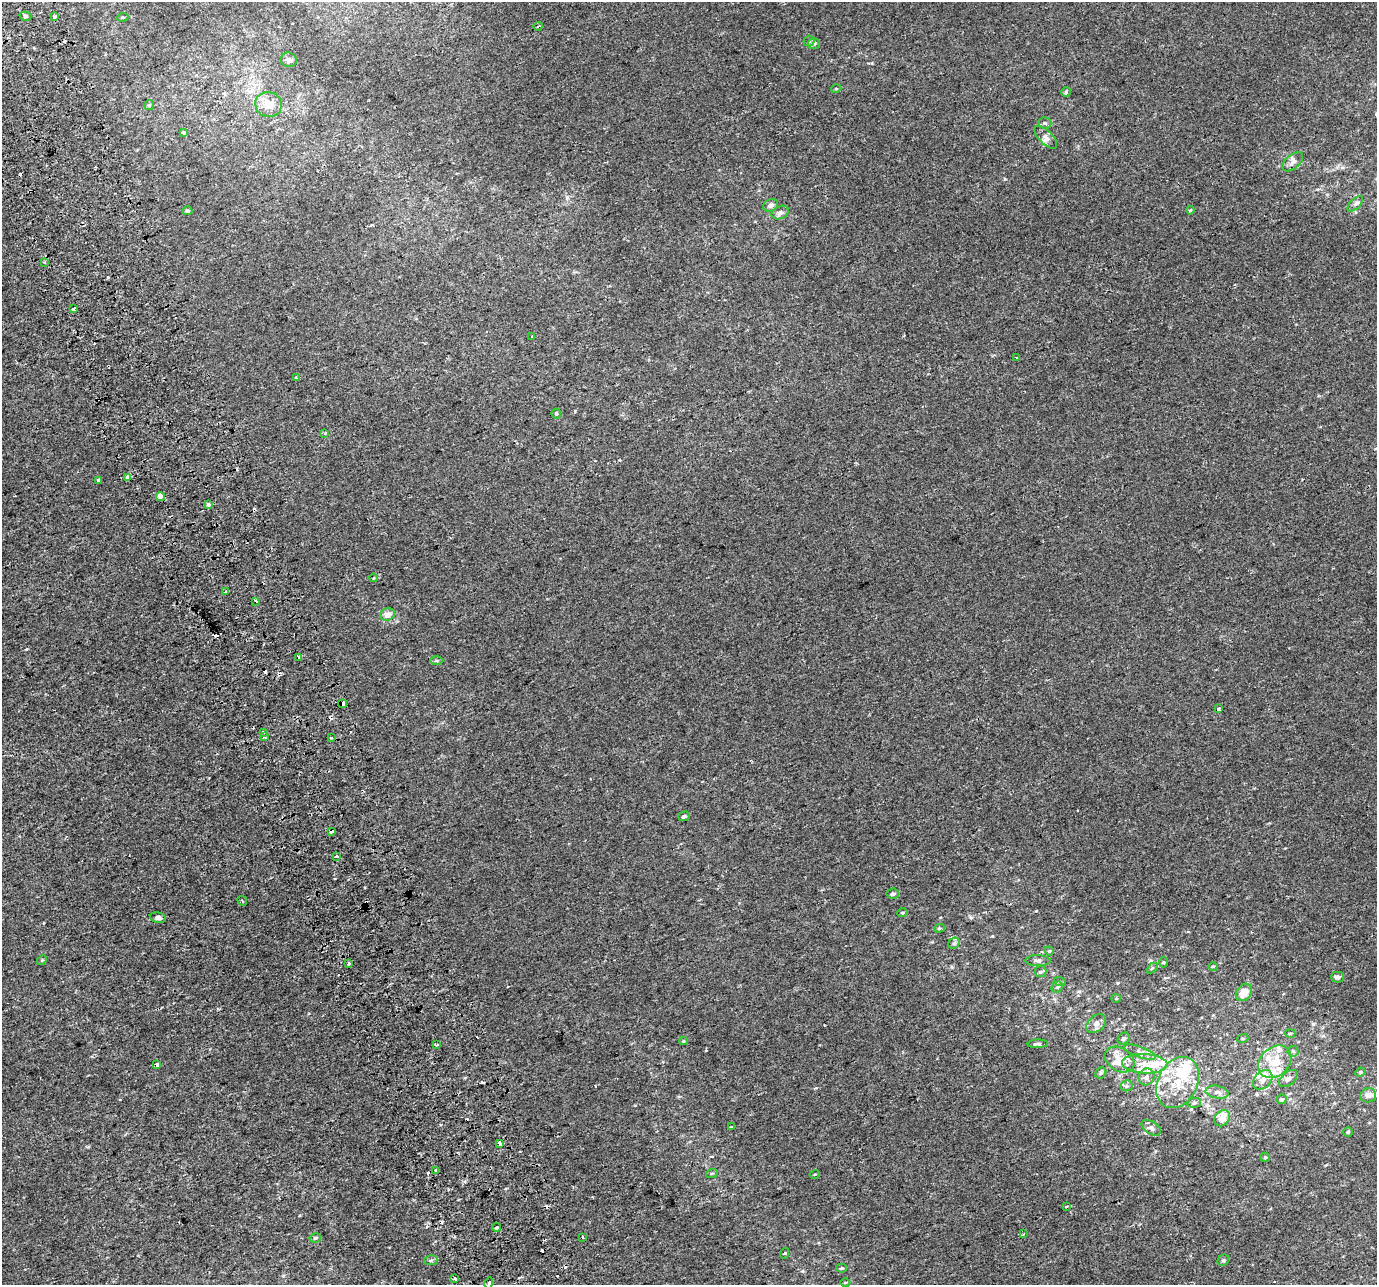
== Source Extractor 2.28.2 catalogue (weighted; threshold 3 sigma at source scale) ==
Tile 11 of 4 x 4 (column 3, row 3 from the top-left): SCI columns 2791-4165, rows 1427-2709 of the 5579 x 5364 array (HDU 1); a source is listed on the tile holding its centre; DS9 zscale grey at full resolution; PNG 1379 x 1287 px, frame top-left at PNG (2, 2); each listed source drawn as its Kron ellipse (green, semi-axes under 4 px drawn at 4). Shown black and unused: <1% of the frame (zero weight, under 2 of 3 exposures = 2% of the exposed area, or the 3 px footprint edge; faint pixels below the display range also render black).
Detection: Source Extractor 2.28.2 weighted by HDU 2 'WHT'; one run over the whole footprint, this tile lists its part. Background 0.0011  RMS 0.0028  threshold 0.0127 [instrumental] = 3 sigma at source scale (4.5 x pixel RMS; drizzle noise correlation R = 1.50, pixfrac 1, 0.0396/0.0396 arcsec/px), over >= 5 px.
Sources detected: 156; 1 inside a brighter object's white glare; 25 cosmic-ray / hot-pixel residue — neither listed nor drawn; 21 inside a brighter listed object's ellipse — not listed separately; the other 109 listed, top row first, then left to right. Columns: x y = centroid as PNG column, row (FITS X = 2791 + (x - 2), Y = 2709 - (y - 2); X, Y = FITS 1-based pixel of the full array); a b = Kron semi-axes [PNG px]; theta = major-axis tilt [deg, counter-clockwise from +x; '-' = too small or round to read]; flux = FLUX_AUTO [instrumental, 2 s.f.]
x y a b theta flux
25 16 6 4 -15 0.51
55 17 3 3 - 4.4
123 17 5 3 - 0.32
538 26 4 2 - 0.24
809 41 5 5 - 0.55
814 44 6 5 - 0.57
289 60 8 7 - 0.94
836 89 5 3 - 0.22
1066 92 5 5 - 0.38
149 105 5 5 - 0.39
268 105 13 12 - 3.5
1045 123 6 5 - 0.6
183 132 4 3 - 0.88
1046 137 15 6 -45 1.3
1293 162 12 7 40 1.2
1355 204 10 5 44 0.78
771 205 8 6 23 1.2
1190 210 4 4 - 0.26
187 211 5 4 - 0.46
780 213 9 6 24 1
44 262 4 2 - 0.24
74 309 4 3 - 4.1
532 336 3 2 - 0.32
1016 358 3 3 - 1.3
296 378 4 3 - 0.29
556 414 5 4 - 0.48
325 433 4 3 - 0.39
127 477 3 3 - 7.8
99 481 3 3 - 4.8
160 497 4 4 - 29
208 505 3 3 - 1.4
373 578 4 2 - 0.2
225 592 4 3 - 0.31
256 601 3 3 - 2.5
388 614 7 6 - 2
298 658 3 3 - 1.8
437 661 7 3 0 0.4
342 704 4 3 - 16
1218 709 3 3 - 2.2
263 732 3 3 - 1.9
265 736 3 3 - 3.1
331 737 3 3 - 0.52
684 816 6 4 16 0.61
332 831 3 3 - 2.4
336 856 3 3 - 2.8
893 894 6 5 - 0.63
242 901 5 2 - 0.23
902 913 5 4 - 0.36
158 918 8 5 -13 0.73
939 928 5 4 - 0.36
954 943 6 5 - 0.55
1049 951 4 4 - 0.33
42 960 5 4 - 0.31
1038 961 12 5 -1 0.96
1163 962 5 3 - 0.26
349 964 3 3 - 1.5
1213 966 5 3 - 0.26
1152 968 6 4 44 0.33
1041 972 6 5 - 0.44
1338 977 6 5 - 1
1060 982 6 4 -18 0.34
1057 987 6 5 - 0.5
1244 992 9 7 54 3.2
1116 998 4 4 - 0.28
1096 1024 11 7 41 1.4
1290 1033 5 3 - 0.29
1243 1038 5 3 - 0.28
1124 1039 7 5 43 0.64
683 1041 4 4 - 0.26
1038 1044 10 4 3 0.56
437 1045 3 3 - 0.8
1293 1051 5 5 - 0.52
1140 1052 17 5 -20 1.4
1120 1059 16 11 -32 3.3
1275 1062 18 14 43 6.7
1145 1064 23 9 -3 4.3
157 1065 4 3 - 1.1
1360 1072 5 4 - 0.38
1101 1073 6 5 - 0.45
1146 1077 8 7 - 1.3
1288 1078 11 6 40 1.2
1263 1080 11 8 48 2
1178 1082 27 19 62 9.1
1127 1086 6 5 - 0.5
1217 1092 12 6 -10 1.3
1368 1095 8 7 - 1.3
1281 1099 5 4 - 0.63
1194 1103 7 5 11 0.51
1222 1118 9 7 47 2.5
731 1127 3 3 - 0.25
1151 1128 10 6 -33 1.2
1348 1132 5 5 - 0.34
500 1144 4 3 - 2.5
1265 1157 5 4 - 0.34
436 1170 4 3 - 2.2
712 1173 6 3 18 0.31
815 1174 5 3 - 0.22
1066 1206 3 3 - 0.69
497 1227 4 3 - 0.38
1024 1234 4 3 - 0.36
583 1237 3 3 - 1.6
315 1238 6 4 11 0.5
785 1253 5 3 - 0.29
431 1260 7 5 10 0.52
1223 1260 6 5 - 0.51
842 1268 5 4 - 0.41
455 1279 3 3 - 0.91
845 1282 5 3 - 0.26
489 1283 6 4 75 0.87
Overlapping masked pixels (flux is a lower limit): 5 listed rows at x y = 160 497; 342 704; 1218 709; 332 831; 157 1065
Isophote crosses this tile's border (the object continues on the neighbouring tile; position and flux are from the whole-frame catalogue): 1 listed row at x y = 489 1283
Unlisted compact peaks at least as high as the median listed source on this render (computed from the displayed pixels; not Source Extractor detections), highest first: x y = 1313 1024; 1005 179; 1036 911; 26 649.